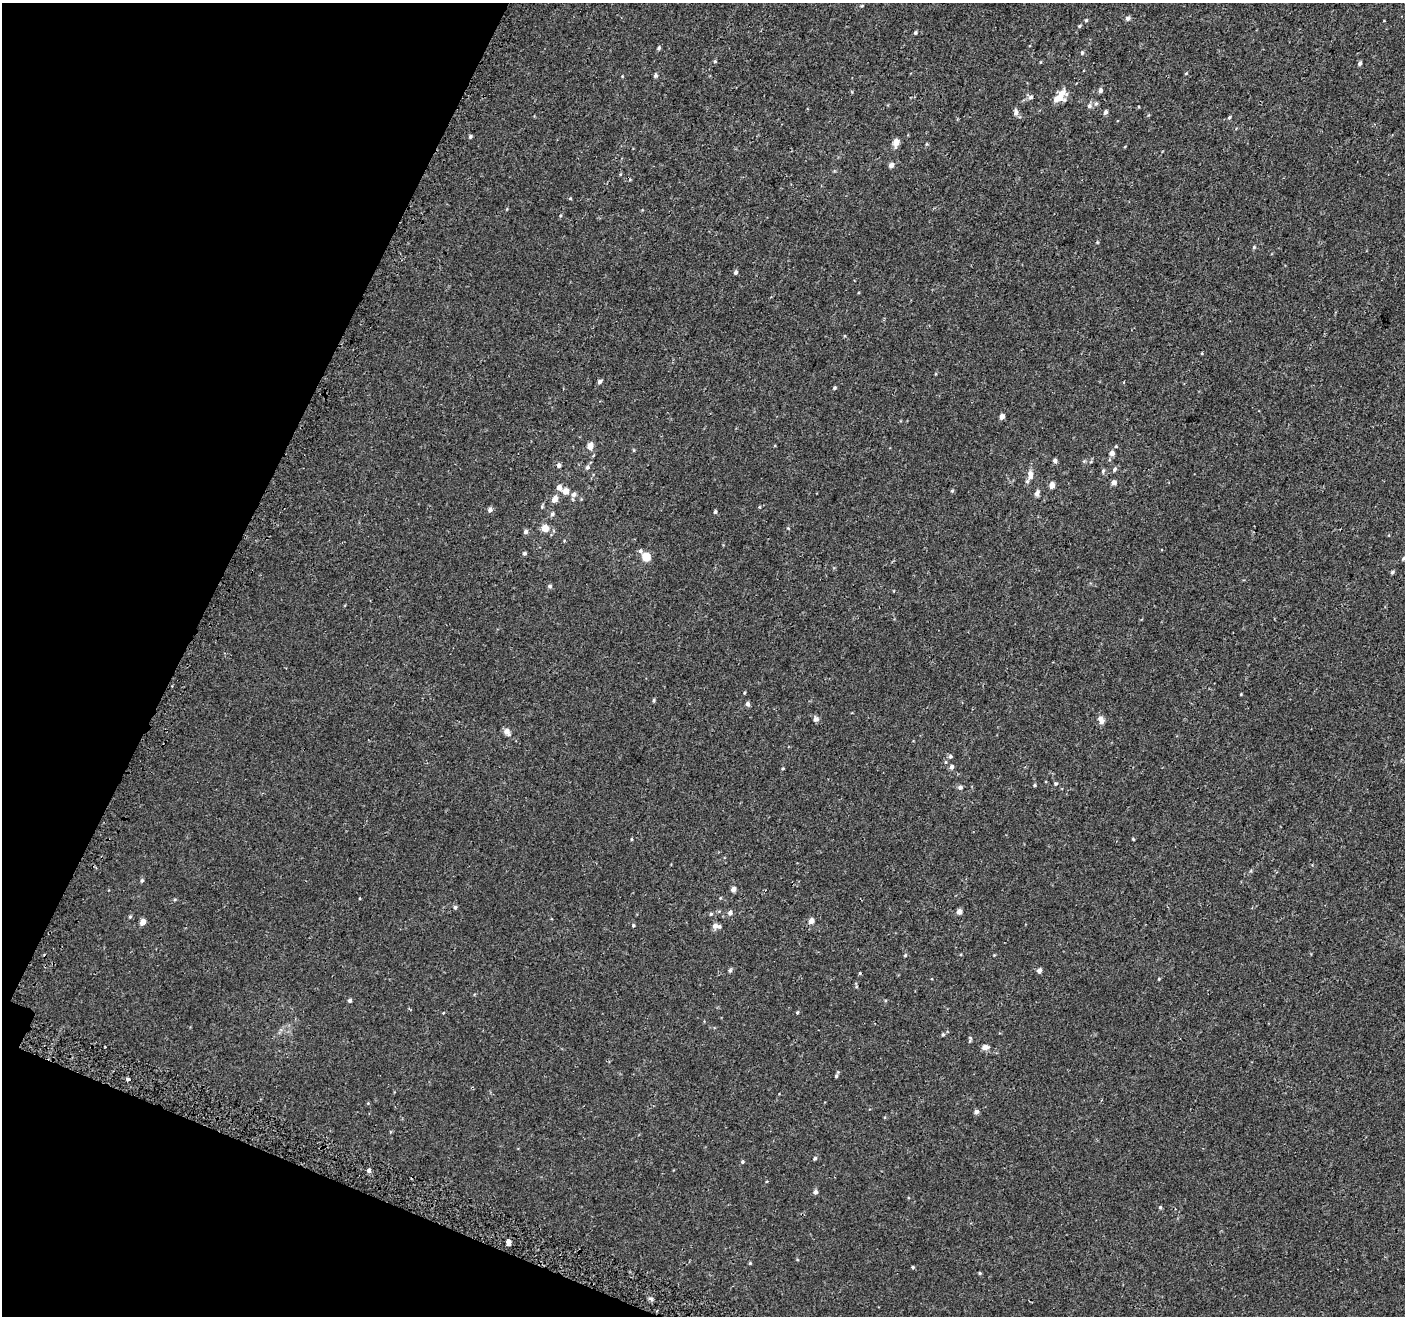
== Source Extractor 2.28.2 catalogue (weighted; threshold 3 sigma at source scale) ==
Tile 9 of 4 x 4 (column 1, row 3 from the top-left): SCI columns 55-1457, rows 1573-2886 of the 5713 x 5842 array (HDU 1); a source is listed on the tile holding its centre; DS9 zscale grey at full resolution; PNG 1407 x 1318 px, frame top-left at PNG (2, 3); no overlay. Shown black and unused: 19% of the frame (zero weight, under 2 of 3 exposures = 3% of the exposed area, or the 3 px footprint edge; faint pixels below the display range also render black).
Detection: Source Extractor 2.28.2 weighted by HDU 2 'WHT'; one run over the whole footprint, this tile lists its part. Background 9.13e-04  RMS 0.0031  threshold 0.0138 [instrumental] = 3 sigma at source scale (4.5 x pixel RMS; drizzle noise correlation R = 1.50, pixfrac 1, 0.0396/0.0396 arcsec/px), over >= 5 px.
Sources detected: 110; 3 inside a brighter listed object's ellipse — not listed separately; the other 107 listed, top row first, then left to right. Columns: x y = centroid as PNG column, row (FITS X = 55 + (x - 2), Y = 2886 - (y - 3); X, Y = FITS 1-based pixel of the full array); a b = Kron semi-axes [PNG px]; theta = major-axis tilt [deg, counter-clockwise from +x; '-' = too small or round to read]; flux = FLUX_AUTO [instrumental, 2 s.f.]
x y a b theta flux
1128 19 6 5 - 0.74
1086 20 4 4 - 0.36
1079 26 5 4 - 0.34
915 33 4 4 - 0.43
659 48 5 4 - 0.46
1082 53 5 4 - 0.44
715 61 4 4 - 0.32
1360 63 5 4 - 0.59
1186 73 5 3 - 0.23
655 76 6 5 - 0.53
1100 90 5 4 - 0.91
1063 93 12 9 16 2.4
1030 97 6 5 - 0.84
1096 104 6 5 - 0.55
1089 106 7 6 - 0.72
1016 112 8 5 90 1
1105 112 5 4 - 0.94
1229 117 5 4 - 0.4
470 136 4 4 - 0.5
896 142 6 5 - 3.3
891 165 5 4 - 1.6
570 198 5 3 - 0.25
1254 247 5 4 - 0.39
736 272 5 4 - 0.73
600 381 5 4 - 0.76
834 388 5 4 - 0.4
1002 417 4 4 - 1.8
590 446 7 5 79 2.1
1116 446 4 4 - 0.29
1112 453 5 5 - 1.7
1055 460 5 4 - 0.81
559 465 5 5 - 0.75
587 467 6 5 - 0.84
1114 469 6 5 - 0.68
1103 471 6 4 68 0.46
1030 475 12 7 -89 2.2
1114 482 4 4 - 1.5
1052 485 5 4 - 2.1
559 487 5 5 - 1.7
566 491 5 5 - 2.3
952 491 5 4 - 0.34
1037 493 8 5 67 1.1
573 494 6 6 - 0.92
555 499 5 5 - 2.6
542 507 5 4 - 0.32
490 510 5 4 - 1.1
715 512 4 4 - 0.53
552 514 5 5 - 0.56
545 528 5 5 - 4.4
788 528 4 4 - 0.25
526 532 5 5 - 0.76
640 551 7 5 -73 0.78
524 553 5 4 - 0.56
646 557 5 5 - 8.7
1403 559 5 3 - 0.36
1392 572 5 4 - 0.48
550 586 5 4 - 0.66
1241 694 4 3 - 0.22
654 700 5 4 - 0.35
747 703 5 5 - 0.74
816 719 7 7 - 0.9
1101 720 10 6 -63 1.6
507 731 8 6 -54 1.8
950 756 5 5 - 0.59
946 762 5 3 - 0.29
952 767 5 4 - 0.93
783 768 5 3 - 0.28
1056 783 5 5 - 0.42
1035 785 5 3 - 0.3
960 787 5 5 - 0.89
631 839 4 3 - 0.29
1133 839 3 3 - 0.28
142 880 5 4 - 0.49
733 889 4 4 - 1.6
360 898 3 3 - 0.7
175 899 5 3 - 0.31
455 907 5 5 - 0.45
959 911 4 4 - 1.8
730 913 6 5 - 0.86
711 914 5 4 - 0.38
130 917 5 4 - 0.37
811 921 5 4 - 1.8
143 922 5 4 - 2.5
633 925 4 3 - 0.33
715 926 7 6 - 1.2
905 955 5 4 - 0.34
730 970 6 4 73 0.52
1039 971 6 4 60 0.92
860 973 4 3 - 0.28
1159 979 4 3 - 0.24
350 1000 4 4 - 0.65
797 1012 4 3 - 0.33
443 1013 4 3 - 0.24
943 1035 5 4 - 0.42
985 1047 7 5 4 1.5
836 1076 5 4 - 0.49
128 1079 4 3 - 3.5
976 1112 5 4 - 0.94
815 1158 4 4 - 0.53
742 1162 4 4 - 0.4
369 1170 5 4 - 0.98
815 1192 5 5 - 0.88
1160 1207 5 4 - 0.34
508 1242 5 4 - 5.1
750 1263 5 4 - 0.27
913 1267 4 4 - 0.33
980 1273 4 4 - 0.35